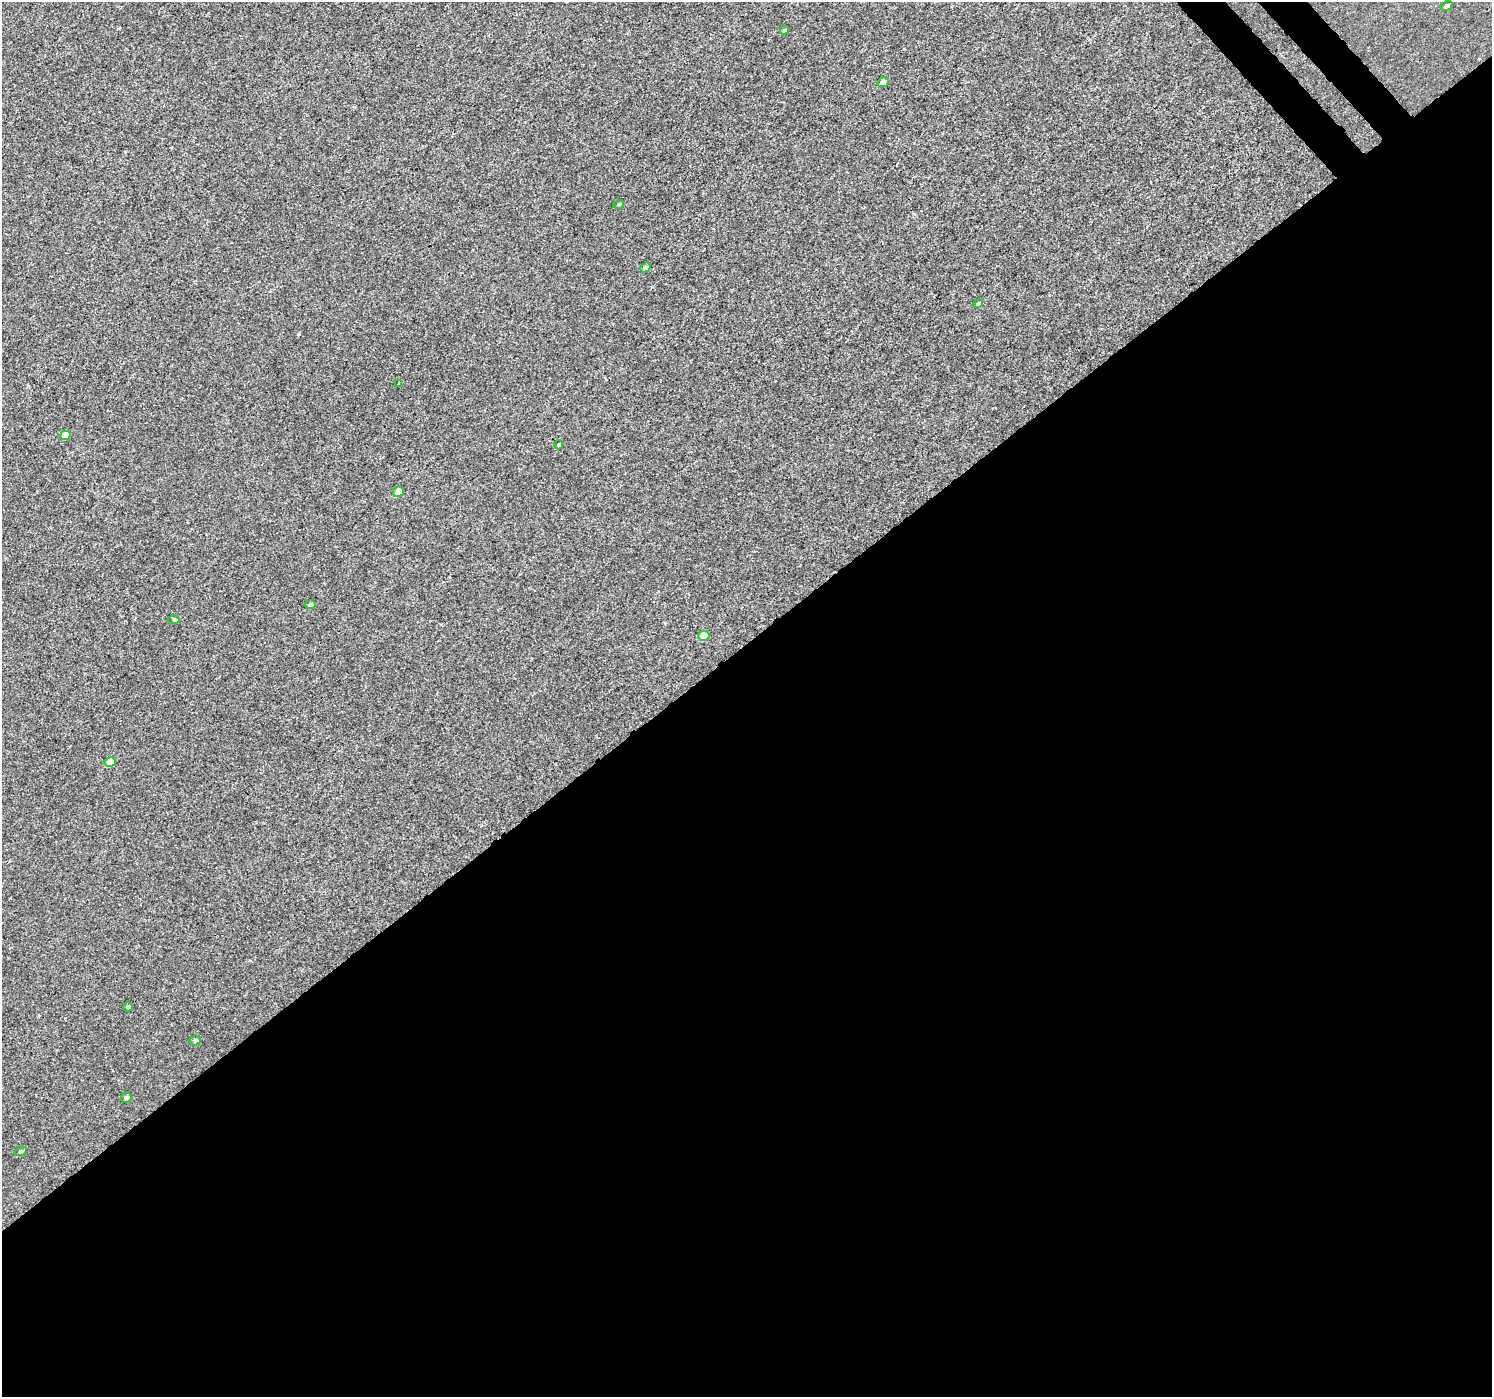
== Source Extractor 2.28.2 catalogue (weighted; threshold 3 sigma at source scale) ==
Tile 15 of 4 x 4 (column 3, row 4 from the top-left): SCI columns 3032-4521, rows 246-1640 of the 6057 x 6008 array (HDU 1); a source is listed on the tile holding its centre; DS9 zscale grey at full resolution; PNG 1494 x 1399 px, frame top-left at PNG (2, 2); each listed source drawn as its Kron ellipse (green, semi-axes under 4 px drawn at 4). Shown black and unused: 55% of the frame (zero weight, under 3 of 4 exposures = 5% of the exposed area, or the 3 px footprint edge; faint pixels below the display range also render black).
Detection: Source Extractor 2.28.2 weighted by HDU 2 'WHT'; one run over the whole footprint, this tile lists its part. Background -2.34e-04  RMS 0.0036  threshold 0.0163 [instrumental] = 3 sigma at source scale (4.5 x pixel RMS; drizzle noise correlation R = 1.50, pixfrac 1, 0.0396/0.0396 arcsec/px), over >= 5 px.
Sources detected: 18; all 18 listed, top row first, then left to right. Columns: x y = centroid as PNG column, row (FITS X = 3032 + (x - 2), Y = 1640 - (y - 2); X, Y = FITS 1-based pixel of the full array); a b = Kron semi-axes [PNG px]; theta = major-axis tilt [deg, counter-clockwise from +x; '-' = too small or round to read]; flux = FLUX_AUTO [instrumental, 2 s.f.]
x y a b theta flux
1446 6 6 4 29 0.86
784 30 4 4 - 0.72
883 82 6 4 27 2.3
619 204 5 3 - 0.33
645 267 5 4 - 0.76
978 304 5 4 - 0.69
399 384 3 3 - 0.31
65 435 5 4 - 5.1
559 445 4 3 - 0.46
399 492 5 5 - 4.4
310 605 5 4 - 0.71
174 620 6 3 -2 0.4
704 636 6 5 - 6.6
110 762 5 5 - 4.7
128 1007 5 4 - 0.98
195 1041 6 5 - 0.78
126 1097 5 5 - 0.79
21 1151 6 4 21 0.62
Unlisted compact peaks at least as high as the median listed source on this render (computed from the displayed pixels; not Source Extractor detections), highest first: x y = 299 334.